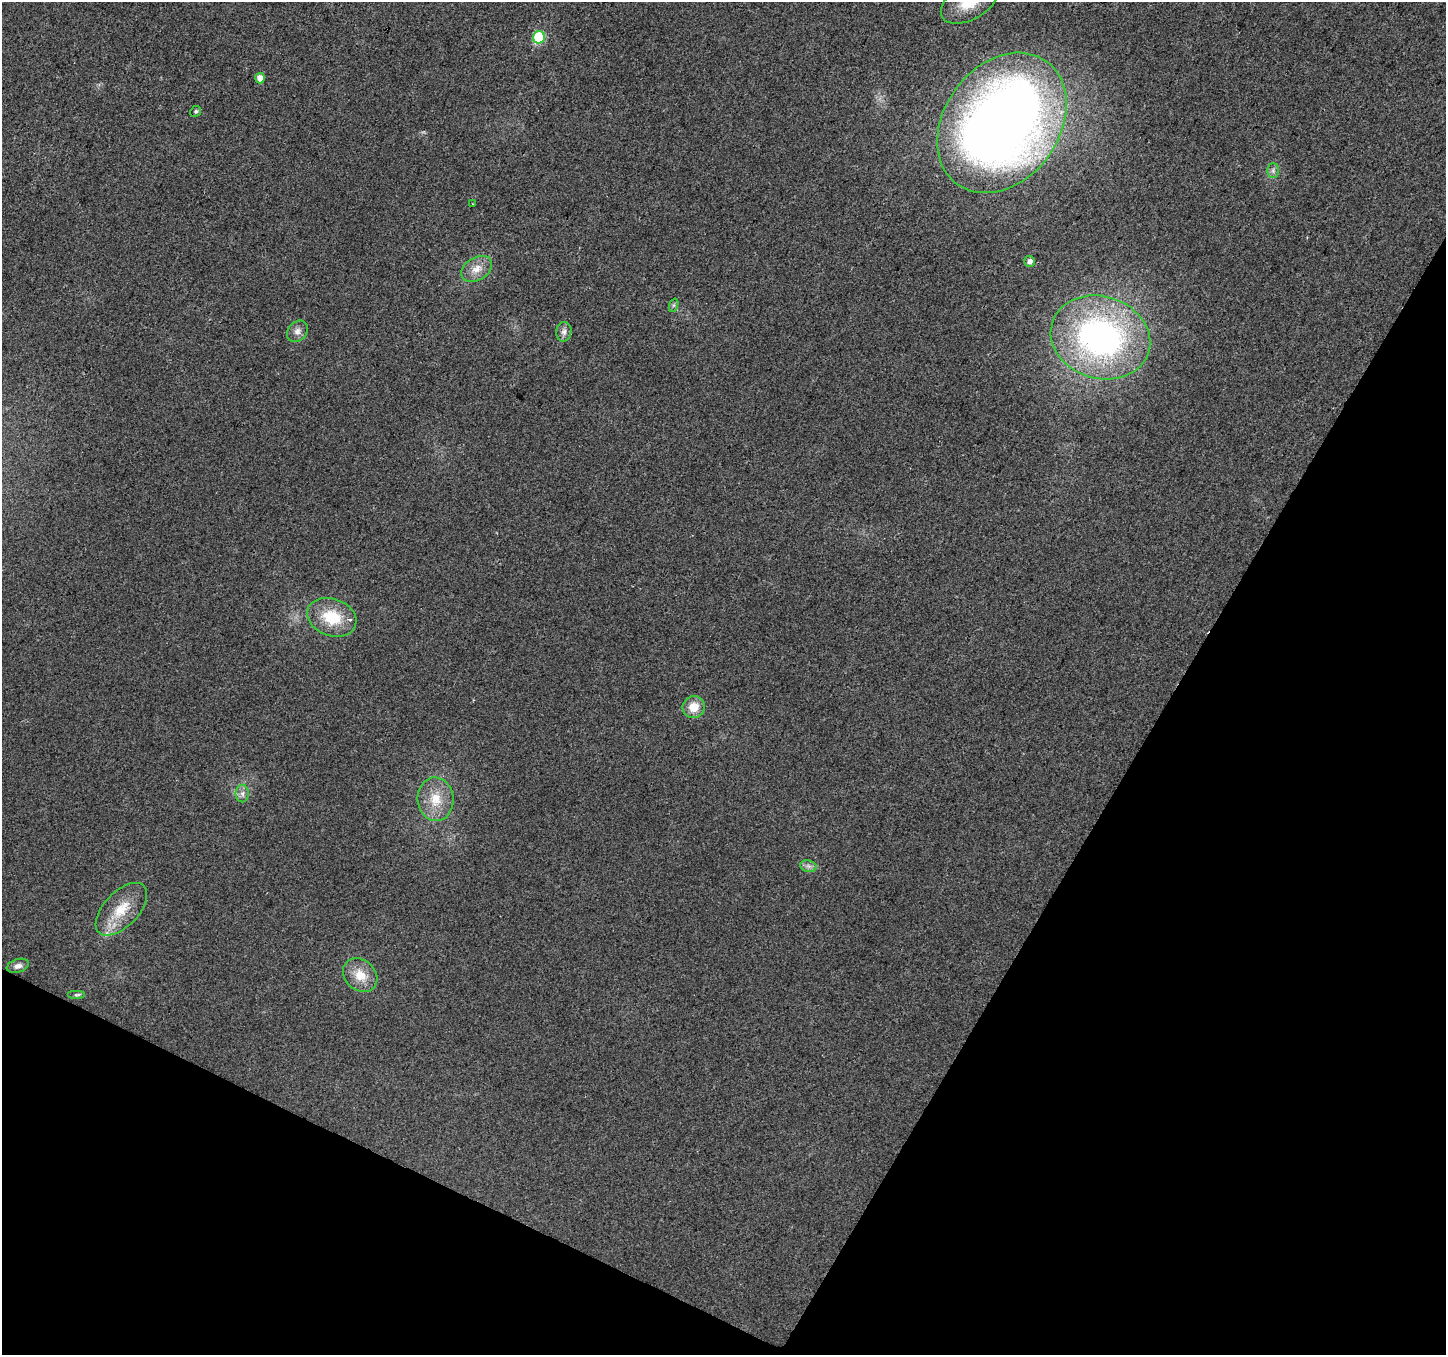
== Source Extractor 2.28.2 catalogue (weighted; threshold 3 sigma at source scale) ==
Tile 15 of 4 x 4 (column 3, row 4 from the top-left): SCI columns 2894-4337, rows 265-1617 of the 5781 x 5874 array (HDU 1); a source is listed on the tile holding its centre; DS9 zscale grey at full resolution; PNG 1448 x 1357 px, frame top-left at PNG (2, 2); each listed source drawn as its Kron ellipse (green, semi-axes under 4 px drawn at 4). Shown black and unused: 27% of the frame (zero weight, under 2 of 3 exposures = <1% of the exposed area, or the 3 px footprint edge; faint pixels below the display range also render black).
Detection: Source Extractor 2.28.2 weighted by HDU 2 'WHT'; one run over the whole footprint, this tile lists its part. Background 0.0221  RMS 0.0079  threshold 0.0355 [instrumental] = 3 sigma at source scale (4.5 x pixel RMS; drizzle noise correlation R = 1.50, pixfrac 1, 0.0396/0.0396 arcsec/px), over >= 5 px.
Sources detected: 23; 1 inside a brighter listed object's ellipse — not listed separately; the other 22 listed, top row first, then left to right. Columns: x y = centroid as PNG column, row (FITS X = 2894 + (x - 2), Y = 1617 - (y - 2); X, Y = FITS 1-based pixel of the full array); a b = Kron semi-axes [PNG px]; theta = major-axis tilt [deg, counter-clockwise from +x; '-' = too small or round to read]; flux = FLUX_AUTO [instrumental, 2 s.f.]
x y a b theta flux
969 2 31 17 29 25
539 37 6 6 - 55
260 78 5 5 - 5.9
196 111 5 5 - 1.3
1002 123 76 57 54 830
1273 171 7 6 - 2.3
473 204 3 2 - 0.6
1030 261 5 5 - 3.8
477 269 17 11 31 9.1
674 305 7 4 71 1.4
297 331 12 9 49 4.3
564 332 10 7 85 3.2
1100 337 50 41 -17 250
332 617 25 18 -20 29
694 707 11 11 - 12
242 794 9 6 -90 3.2
436 799 22 18 -85 19
808 866 8 5 -11 2.6
121 909 32 17 46 23
18 966 11 6 17 3.5
360 975 19 15 -42 14
77 995 9 4 0 1.6
Isophote crosses this tile's border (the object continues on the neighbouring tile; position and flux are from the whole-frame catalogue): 1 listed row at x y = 969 2